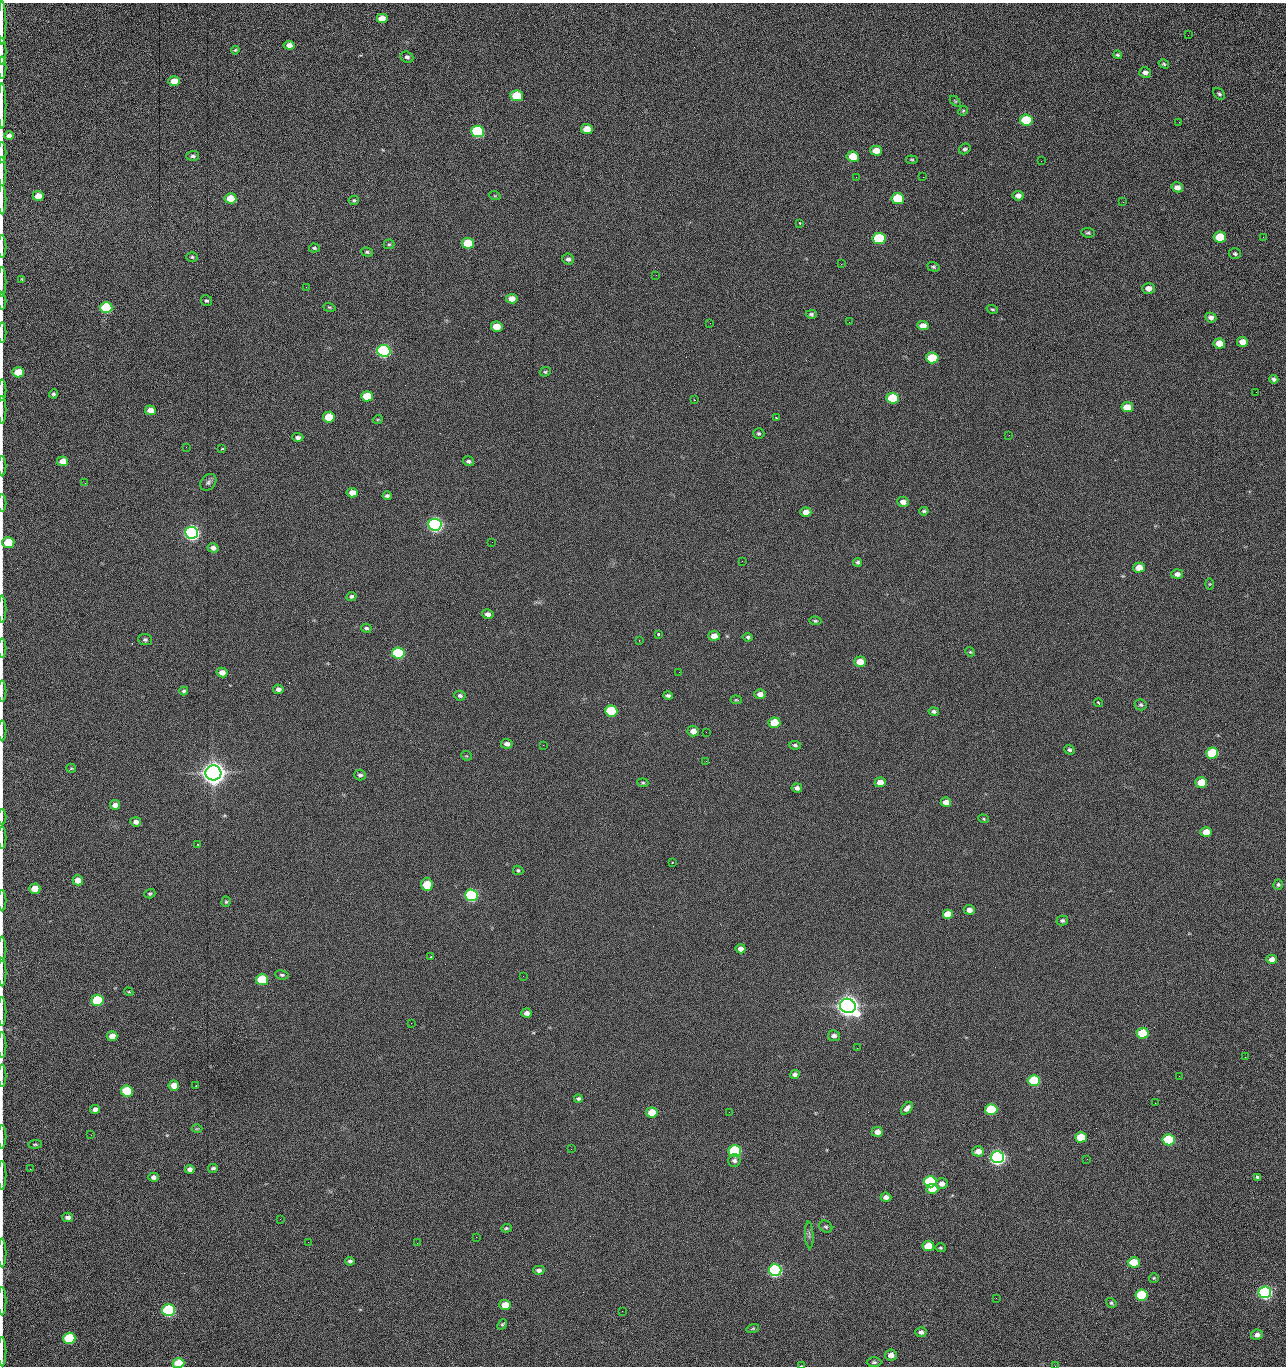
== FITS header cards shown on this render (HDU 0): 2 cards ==
NAXIS1  =                 1284 /fastest changing axis
NAXIS2  =                 1364 /next to fastest changing axis

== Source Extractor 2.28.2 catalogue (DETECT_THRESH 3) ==
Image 1284 x 1364 px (HDU 0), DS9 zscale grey, 1 PNG px = 1 image px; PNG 1288 x 1368 px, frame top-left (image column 1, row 1364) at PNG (2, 3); each listed source drawn as its Kron ellipse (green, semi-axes under 4 px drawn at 4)
Background 145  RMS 15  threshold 44.7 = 3 sigma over >= 5 px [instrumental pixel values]
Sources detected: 277; all 277 listed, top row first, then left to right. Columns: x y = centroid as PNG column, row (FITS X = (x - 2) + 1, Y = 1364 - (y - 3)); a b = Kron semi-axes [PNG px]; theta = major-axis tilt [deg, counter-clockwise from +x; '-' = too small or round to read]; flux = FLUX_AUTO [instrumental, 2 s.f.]
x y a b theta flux
382 19 6 5 - 1.3e+04
2 23 21 2 90 3.9e+03
1188 35 3 2 - 7.6e+02
289 45 5 4 - 5.1e+03
235 50 4 3 - 1.0e+03
2 51 13 2 90 2.4e+03
1118 55 4 4 - 1.4e+03
407 57 7 5 -22 2.9e+03
1164 64 5 4 - 1.6e+03
2 67 11 2 90 2.2e+03
1145 73 6 5 - 4.4e+03
174 81 5 5 - 1.4e+04
1219 94 7 4 -44 1.7e+03
517 96 6 5 - 4.2e+04
955 101 6 4 -45 1.2e+03
2 106 22 2 90 4.1e+03
963 111 5 4 - 1.3e+03
1026 120 6 5 - 6.0e+04
1179 122 3 2 - 7.4e+02
587 129 6 5 - 1.4e+04
478 131 6 5 - 1.6e+05
9 136 5 4 - 4.5e+03
965 149 6 5 - 2.1e+03
876 151 6 5 - 1.2e+04
2 153 10 2 90 1.6e+03
193 156 6 5 - 2.5e+03
853 157 6 5 - 2.8e+04
912 160 6 3 -5 1.2e+03
1041 161 2 2 - 1.2e+03
2 171 14 2 90 2.7e+03
856 177 2 2 - 1.5e+03
923 177 2 2 - 1.1e+04
1177 187 6 5 - 6.4e+03
38 196 5 5 - 1.0e+04
495 196 6 3 -18 9.6e+02
1018 196 5 5 - 5.5e+03
230 198 6 5 - 2.0e+04
898 198 6 5 - 5.1e+04
2 200 15 2 90 2.6e+03
354 200 5 4 - 1.4e+03
1123 202 3 3 - 8.0e+02
800 223 3 3 - 1.0e+03
1088 233 7 5 -5 1.6e+03
1220 237 6 5 - 4.2e+04
1263 237 2 2 - 6.5e+02
879 238 6 5 - 1.0e+05
468 243 6 5 - 4.0e+04
389 244 5 5 - 1.5e+03
2 247 11 2 90 2.0e+03
314 248 5 4 - 1.5e+03
367 252 6 4 -15 1.6e+03
1235 254 6 5 - 1.9e+03
192 257 6 5 - 1.5e+03
568 259 6 5 - 2.9e+03
841 264 2 2 - 1.8e+04
933 267 6 4 -16 1.7e+03
656 275 2 2 - 5.4e+02
22 279 4 3 - 9.2e+02
2 282 15 2 90 2.6e+03
306 287 2 2 - 5.3e+02
1148 288 6 5 - 7.5e+03
512 299 6 4 -11 8.9e+03
2 301 8 2 90 1.5e+03
206 301 5 5 - 1.9e+03
329 307 6 4 -18 1.2e+03
106 308 6 5 - 9.9e+04
992 309 6 4 -17 1.3e+03
811 314 5 4 - 2.2e+03
1211 317 6 5 - 4.0e+03
849 322 2 2 - 4.2e+02
710 323 2 2 - 2.2e+03
923 326 6 4 -3 7.5e+03
497 327 6 5 - 1.6e+04
2 332 10 2 90 1.4e+03
1242 342 5 5 - 1.0e+04
1219 343 6 5 - 1.6e+04
384 351 6 6 - 3.0e+05
932 358 6 5 - 5.7e+04
18 372 6 5 - 2.5e+04
545 372 5 4 - 1.5e+03
1274 379 5 4 - 2.3e+03
2 390 10 2 90 2.0e+03
1256 392 2 2 - 7.6e+02
53 394 4 4 - 1.8e+03
367 396 6 5 - 3.7e+04
893 398 6 5 - 5.9e+04
694 400 3 2 - 7.7e+02
1127 407 6 5 - 1.8e+04
2 410 14 2 90 2.2e+03
150 410 5 5 - 8.4e+03
329 417 6 5 - 2.9e+04
776 418 3 2 - 8.5e+02
378 419 5 3 - 8.8e+02
759 433 5 5 - 1.8e+03
1009 435 2 2 - 2.3e+03
298 437 5 4 - 3.4e+03
186 447 2 2 - 1.9e+03
222 449 3 2 - 1.6e+03
63 461 5 5 - 1.2e+04
468 461 6 4 -16 2.4e+03
2 466 10 2 90 1.8e+03
208 482 9 7 50 3.0e+03
85 483 2 2 - 6.3e+02
352 493 6 4 -5 9.9e+03
387 496 4 3 - 2.3e+03
903 502 6 5 - 5.5e+03
2 503 9 2 90 1.6e+03
924 511 4 3 - 1.5e+03
806 512 5 4 - 8.3e+03
435 525 6 6 - 5.0e+05
191 533 6 6 - 5.4e+05
8 542 6 5 - 4.1e+04
492 542 2 2 - 1.7e+03
213 548 5 4 - 4.1e+03
742 561 2 2 - 4.8e+02
858 562 4 4 - 2.0e+03
1139 568 6 5 - 1.3e+04
1177 574 6 5 - 4.1e+03
1209 584 6 4 89 9.2e+02
351 596 5 4 - 1.9e+03
2 609 13 2 90 2.2e+03
488 614 6 5 - 4.3e+03
815 621 6 4 -3 1.5e+03
366 628 5 4 - 1.8e+03
658 634 3 3 - 1.9e+03
714 636 5 5 - 1.0e+04
748 637 5 4 - 1.7e+03
145 639 7 5 -3 2.2e+03
639 640 2 2 - 6.5e+02
2 648 9 2 90 1.2e+03
970 652 5 4 - 1.1e+03
398 653 6 5 - 1.6e+05
860 662 6 5 - 1.4e+04
222 672 5 5 - 7.1e+03
679 672 2 2 - 1.2e+03
278 689 5 4 - 4.1e+03
2 691 10 2 90 1.8e+03
184 691 4 4 - 1.8e+03
760 694 6 4 -2 5.9e+03
460 696 6 5 - 2.6e+03
668 696 5 4 - 2.4e+03
736 700 6 4 -7 1.1e+03
1098 703 4 2 - 1.8e+03
1141 705 6 5 - 1.9e+03
611 711 6 5 - 8.1e+04
934 711 5 4 - 2.5e+03
774 723 6 5 - 2.7e+04
2 731 10 2 90 1.8e+03
693 731 6 5 - 7.7e+03
706 732 2 2 - 5.1e+02
507 744 6 5 - 4.3e+03
543 745 2 2 - 2.2e+03
795 745 6 4 -8 1.9e+03
1069 750 5 4 - 2.0e+03
1212 753 6 5 - 7.6e+04
466 756 5 4 - 1.1e+03
706 761 2 2 - 1.4e+03
71 768 5 4 - 1.2e+03
213 773 8 7 - 1.9e+06
360 775 6 5 - 2.9e+03
880 782 5 5 - 1.0e+04
1201 782 6 5 - 2.4e+04
643 783 5 3 - 1.3e+03
797 788 5 4 - 3.3e+03
946 802 5 4 - 7.9e+03
115 805 5 4 - 6.7e+03
2 817 8 2 90 1.4e+03
983 819 5 4 - 1.2e+03
136 822 5 4 - 3.9e+03
1206 832 5 5 - 1.5e+04
2 837 11 2 90 1.8e+03
197 844 3 2 - 1.1e+03
672 862 3 2 - 8.7e+02
518 870 5 4 - 1.6e+03
78 880 5 5 - 1.2e+04
427 884 7 6 - 2.7e+04
1278 884 5 5 - 1.8e+03
35 889 5 5 - 1.6e+04
150 894 5 4 - 1.7e+03
471 895 6 6 - 2.4e+05
2 901 11 2 90 1.5e+03
226 902 5 4 - 1.4e+03
969 910 5 5 - 5.6e+03
948 914 5 5 - 1.9e+04
1062 920 6 5 - 2.0e+03
2 949 12 2 90 2.2e+03
741 949 5 4 - 5.7e+03
431 957 3 2 - 1.1e+03
1272 959 5 4 - 7.1e+03
2 972 14 2 90 2.5e+03
282 975 7 4 -10 1.9e+03
523 976 2 2 - 1.3e+03
262 980 6 5 - 6.0e+04
129 992 5 3 - 9.8e+02
97 1000 6 5 - 7.5e+04
848 1006 8 7 - 1.5e+06
2 1012 14 2 90 2.0e+03
527 1013 5 4 - 4.4e+03
411 1023 2 2 - 3.6e+03
1143 1033 6 5 - 4.8e+04
112 1036 5 5 - 1.0e+04
834 1036 6 5 - 3.6e+03
2 1045 13 2 90 2.3e+03
857 1048 3 2 - 8.3e+02
1245 1057 2 2 - 1.2e+03
795 1074 5 4 - 3.3e+03
2 1076 11 2 90 1.9e+03
1179 1076 2 2 - 1.8e+03
1034 1081 6 5 - 8.7e+04
174 1085 5 5 - 1.2e+04
196 1086 3 2 - 6.0e+02
127 1091 6 5 - 6.5e+04
578 1098 4 4 - 1.9e+03
1155 1103 2 2 - 5.8e+02
907 1108 7 4 48 4.6e+03
95 1109 5 4 - 4.9e+03
991 1109 6 5 - 7.2e+04
652 1112 6 5 - 2.1e+04
729 1112 2 2 - 7.9e+02
197 1129 5 3 - 9.5e+02
877 1132 5 5 - 6.9e+03
91 1135 2 2 - 1.7e+03
2 1137 12 2 90 2.1e+03
1081 1137 6 5 - 3.1e+04
1169 1140 6 5 - 9.8e+04
35 1144 7 4 4 1.3e+03
571 1149 2 2 - 7.6e+02
735 1151 6 5 - 1.4e+05
978 1151 6 5 - 7.8e+03
997 1157 6 6 - 6.3e+05
1087 1159 2 2 - 1.5e+03
734 1161 6 6 - 3.3e+03
213 1168 5 4 - 2.2e+03
30 1169 2 2 - 1.8e+03
190 1169 5 4 - 4.1e+03
2 1175 14 2 90 2.8e+03
153 1177 5 4 - 3.5e+03
1258 1177 4 4 - 2.0e+03
930 1182 6 5 - 1.5e+05
942 1184 6 5 - 6.3e+03
932 1189 6 5 - 1.7e+04
886 1197 5 4 - 4.4e+03
68 1217 5 5 - 4.2e+03
280 1219 2 2 - 1.4e+03
826 1227 7 5 -34 2.0e+03
506 1228 5 4 - 1.5e+03
809 1235 13 3 -86 2.1e+03
476 1237 2 2 - 4.9e+03
308 1242 2 2 - 1.1e+03
417 1243 2 2 - 3.6e+03
928 1246 6 5 - 1.9e+04
940 1248 5 4 - 1.2e+03
2 1253 14 2 90 2.6e+03
350 1261 4 4 - 2.7e+03
1134 1262 6 5 - 2.6e+04
539 1270 5 4 - 3.2e+03
775 1270 6 6 - 3.1e+05
1154 1278 5 5 - 1.3e+03
1265 1292 6 6 - 3.6e+05
1142 1295 6 5 - 7.8e+04
996 1298 2 2 - 1.9e+03
2 1301 14 2 90 2.4e+03
1111 1303 5 4 - 1.4e+03
505 1305 6 5 - 1.7e+04
169 1310 6 6 - 2.4e+05
622 1311 2 2 - 5.4e+02
502 1324 6 4 50 1.5e+03
753 1328 6 4 17 1.3e+03
921 1332 5 5 - 3.9e+03
1257 1335 6 5 - 5.4e+03
69 1338 6 5 - 9.1e+04
2 1352 15 2 90 2.6e+03
891 1355 6 5 - 7.0e+03
874 1362 7 4 0 2.1e+03
178 1363 6 5 - 3.0e+04
801 1366 4 2 - 6.3e+02
1055 1366 2 2 - 1.4e+03
At the frame edge (FLAGS 8, measured only in part): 37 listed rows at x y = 2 23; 2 51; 2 67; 2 106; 2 153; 2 171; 2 200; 2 247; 2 282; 2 301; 2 332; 18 372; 2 390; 2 410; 2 466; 2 503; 8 542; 2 609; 2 648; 2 691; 2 731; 2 817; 2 837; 2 901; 2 949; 2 972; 2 1012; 2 1045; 2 1076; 2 1137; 2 1175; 2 1253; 2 1301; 2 1352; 178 1363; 801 1366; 1055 1366

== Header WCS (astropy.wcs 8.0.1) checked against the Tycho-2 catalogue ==
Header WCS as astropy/WCSLIB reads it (CRVAL/CRPIX/CD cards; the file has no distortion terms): RA---TAN/DEC--TAN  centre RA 15:41:40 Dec +51:59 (235.42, +51.98 deg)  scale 1.26 arcsec/px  FOV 26.9' x 28.5'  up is +92 deg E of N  parity flipped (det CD > 0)
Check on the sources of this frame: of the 60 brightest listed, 10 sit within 2.0 arcsec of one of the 11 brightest Tycho-2 stars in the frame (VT <= 12.29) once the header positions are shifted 0.35 arcsec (0.34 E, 0.08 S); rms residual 0.78 arcsec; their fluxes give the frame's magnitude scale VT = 25.21 - 2.5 log10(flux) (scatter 0.19 mag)
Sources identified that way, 10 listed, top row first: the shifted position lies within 2.0 arcsec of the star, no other Tycho-2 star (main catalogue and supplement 1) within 4.0 arcsec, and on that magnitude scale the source's flux lands within +1.5 / -3 mag of the star's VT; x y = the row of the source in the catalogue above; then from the Tycho-2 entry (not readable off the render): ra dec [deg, ICRS J2000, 3 dp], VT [Tycho-2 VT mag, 2 dp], TYC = Tycho-2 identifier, HIP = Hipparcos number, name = IAU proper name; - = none
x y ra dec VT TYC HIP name
384 351 235.614 +52.064 11.61 3489-1132-1 - -
435 525 235.514 +52.049 11.19 3489-1407-1 - -
213 773 235.378 +52.130 9.31 3489-1322-1 76850 -
471 895 235.303 +52.042 11.52 3489-958-1 - -
848 1006 235.232 +51.912 9.59 3489-824-1 - -
997 1157 235.143 +51.862 10.97 3489-1016-1 - -
930 1182 235.131 +51.886 12.29 3489-908-1 - -
775 1270 235.084 +51.941 11.45 3489-1346-1 - -
1265 1292 235.062 +51.771 11.53 3489-1453-1 - -
169 1310 235.075 +52.152 11.74 3489-912-1 - -